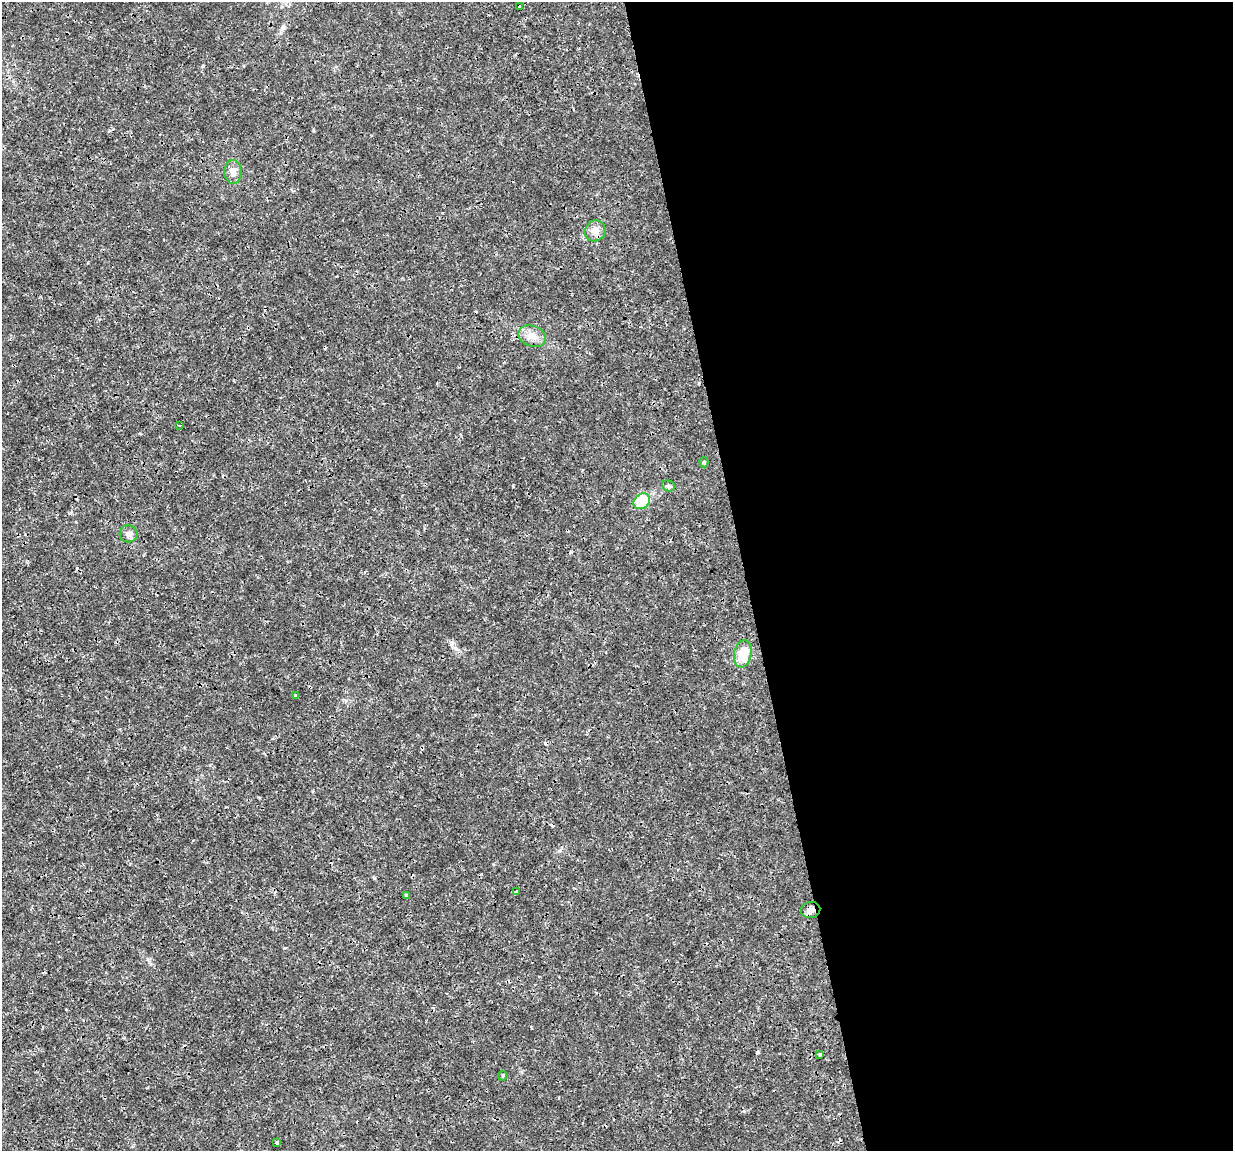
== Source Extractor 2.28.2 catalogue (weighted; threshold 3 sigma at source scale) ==
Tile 8 of 4 x 4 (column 4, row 2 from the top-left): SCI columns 3693-4923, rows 2328-3476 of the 4923 x 4701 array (HDU 1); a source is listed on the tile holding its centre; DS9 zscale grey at full resolution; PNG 1235 x 1153 px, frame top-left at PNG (2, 2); each listed source drawn as its Kron ellipse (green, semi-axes under 4 px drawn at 4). Shown black and unused: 40% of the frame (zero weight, under 3 of 4 exposures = <1% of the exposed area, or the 3 px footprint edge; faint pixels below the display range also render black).
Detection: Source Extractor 2.28.2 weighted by HDU 2 'WHT'; one run over the whole footprint, this tile lists its part. Background 0.00169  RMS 7.7e-04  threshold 0.00348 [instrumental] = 3 sigma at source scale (4.5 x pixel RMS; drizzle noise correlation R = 1.50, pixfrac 1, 0.0396/0.0396 arcsec/px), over >= 5 px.
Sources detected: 23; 6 cosmic-ray / hot-pixel residue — neither listed nor drawn; the other 17 listed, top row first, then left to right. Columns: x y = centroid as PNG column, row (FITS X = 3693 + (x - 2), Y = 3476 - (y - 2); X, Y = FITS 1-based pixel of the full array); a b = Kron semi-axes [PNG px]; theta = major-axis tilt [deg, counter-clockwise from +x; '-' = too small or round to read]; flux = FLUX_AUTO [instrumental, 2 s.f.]
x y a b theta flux
520 7 3 3 - 0.47
233 172 12 8 -89 0.5
595 231 11 10 - 0.62
532 336 14 10 -19 0.76
179 425 3 2 - 0.079
704 462 5 4 - 0.13
668 486 7 5 -22 0.14
642 501 9 7 40 3
128 534 9 8 - 0.36
743 654 14 8 80 1.8
295 695 4 3 - 0.092
516 892 4 3 - 0.12
407 896 4 3 - 0.33
811 910 10 8 14 0.44
820 1054 3 3 - 0.17
503 1076 5 2 - 0.079
277 1142 4 3 - 0.13
Overlapping masked pixels (flux is a lower limit): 1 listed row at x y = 811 910
Unlisted compact peaks at least as high as the median listed source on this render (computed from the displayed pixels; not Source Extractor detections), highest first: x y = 203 66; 284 948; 313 130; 258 797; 456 649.